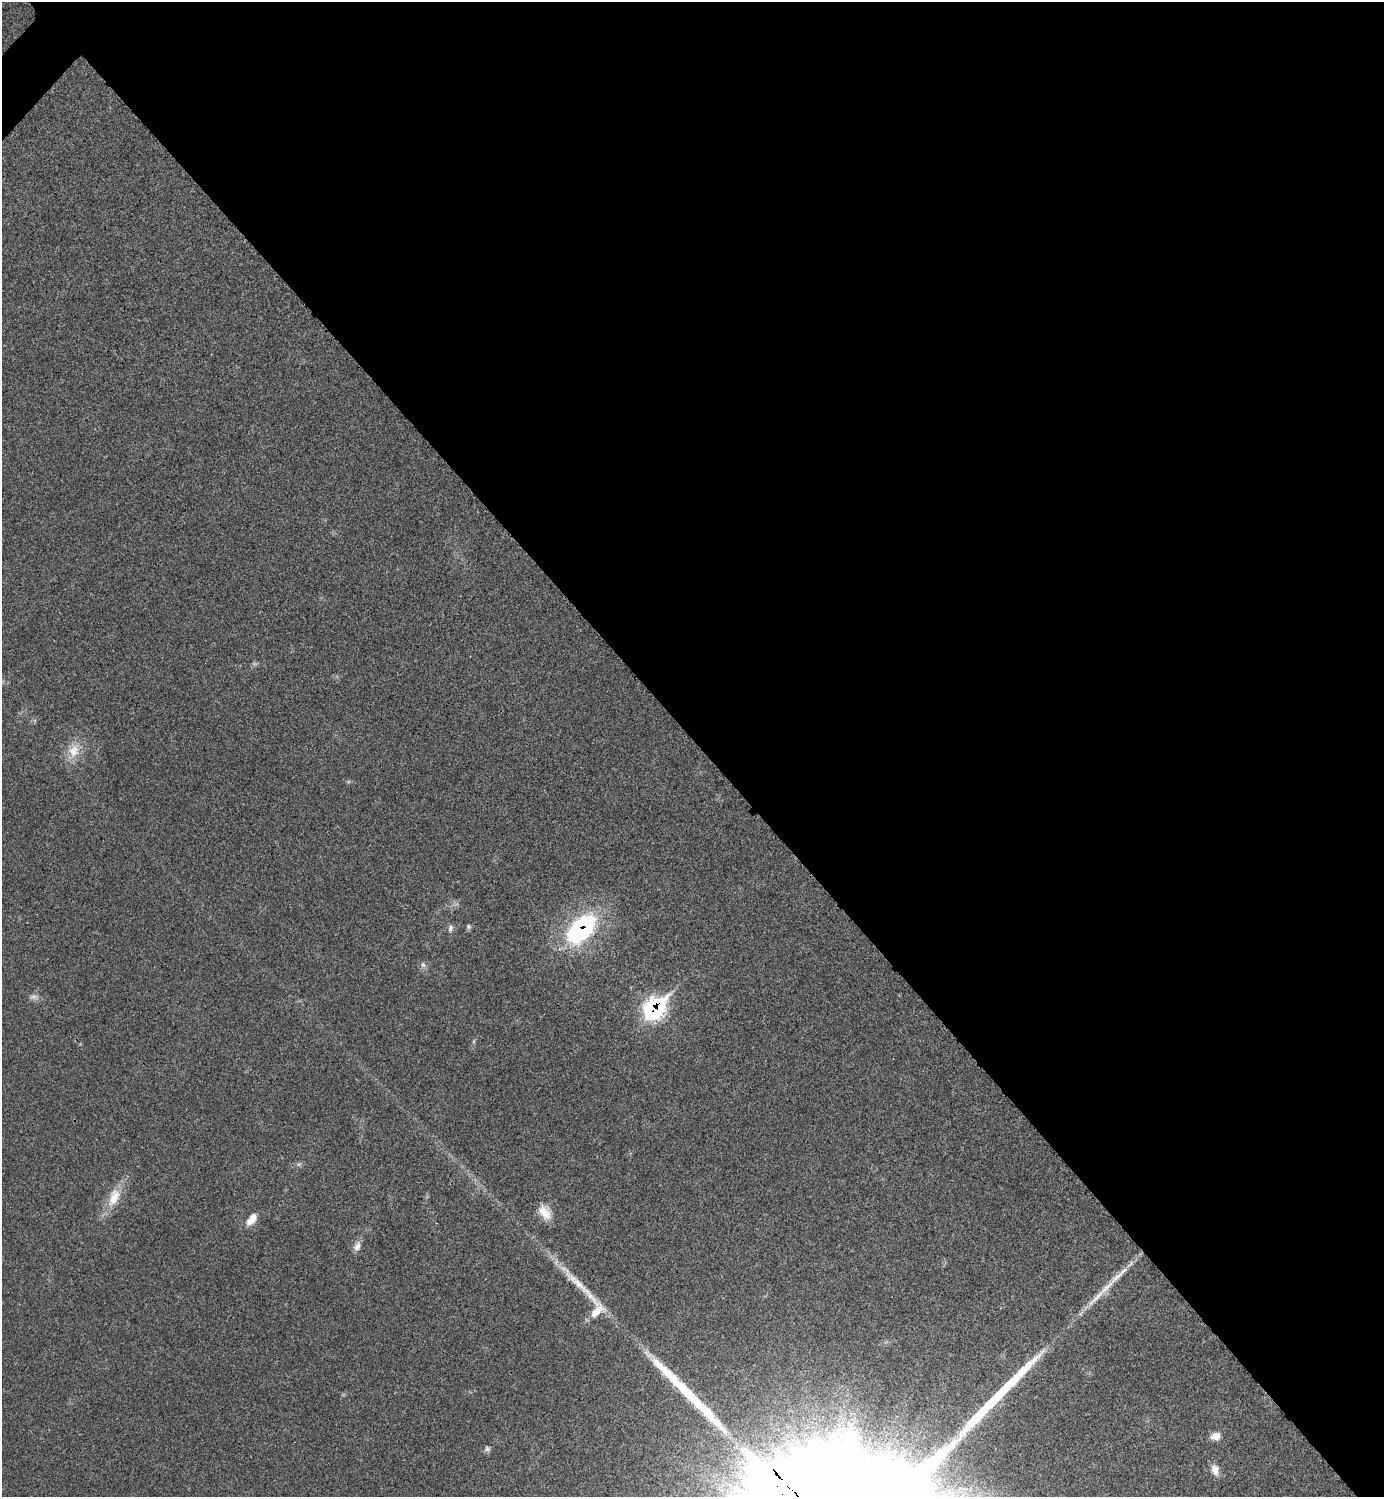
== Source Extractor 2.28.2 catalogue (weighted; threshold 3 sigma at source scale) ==
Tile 8 of 4 x 4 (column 4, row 2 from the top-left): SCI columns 4306-5687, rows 2996-4490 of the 5987 x 5987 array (HDU 1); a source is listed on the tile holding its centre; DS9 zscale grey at full resolution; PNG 1386 x 1499 px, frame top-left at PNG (2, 2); no overlay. Shown black and unused: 50% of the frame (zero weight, under 3 of 4 exposures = <1% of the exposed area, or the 3 px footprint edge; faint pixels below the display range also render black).
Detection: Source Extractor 2.28.2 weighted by HDU 2 'WHT'; one run over the whole footprint, this tile lists its part. Background 0.0192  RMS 0.004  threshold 0.0181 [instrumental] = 3 sigma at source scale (4.5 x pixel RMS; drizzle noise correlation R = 1.50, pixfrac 1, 0.05/0.05 arcsec/px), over >= 5 px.
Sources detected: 20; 1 too faint to see at this stretch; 3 long thin detections or spike segments (spike, bleed or trail) — not listed; the other 16 listed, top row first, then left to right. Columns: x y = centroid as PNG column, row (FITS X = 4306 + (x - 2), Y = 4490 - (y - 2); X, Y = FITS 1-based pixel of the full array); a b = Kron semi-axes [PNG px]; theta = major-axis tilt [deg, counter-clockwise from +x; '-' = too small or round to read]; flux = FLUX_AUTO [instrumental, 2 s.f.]
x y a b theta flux
74 751 19 15 77 7
468 927 7 5 -74 0.75
450 928 10 6 76 1.3
581 929 38 22 47 51
423 965 8 6 -67 1.1
655 1008 15 11 41 74
114 1197 30 14 66 8.6
544 1212 20 12 -56 5.6
252 1219 18 9 53 4.1
357 1246 13 8 65 2.4
1106 1288 36 7 45 7.9
597 1311 22 10 44 5.7
1216 1436 12 9 14 3.1
487 1449 7 7 - 1.1
1215 1470 15 10 -73 3.1
789 1489 173 49 -55 9000
Overlapping masked pixels (flux is a lower limit): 3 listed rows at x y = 581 929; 655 1008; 789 1489
Isophote crosses this tile's border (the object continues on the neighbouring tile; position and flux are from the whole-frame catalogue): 1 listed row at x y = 789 1489